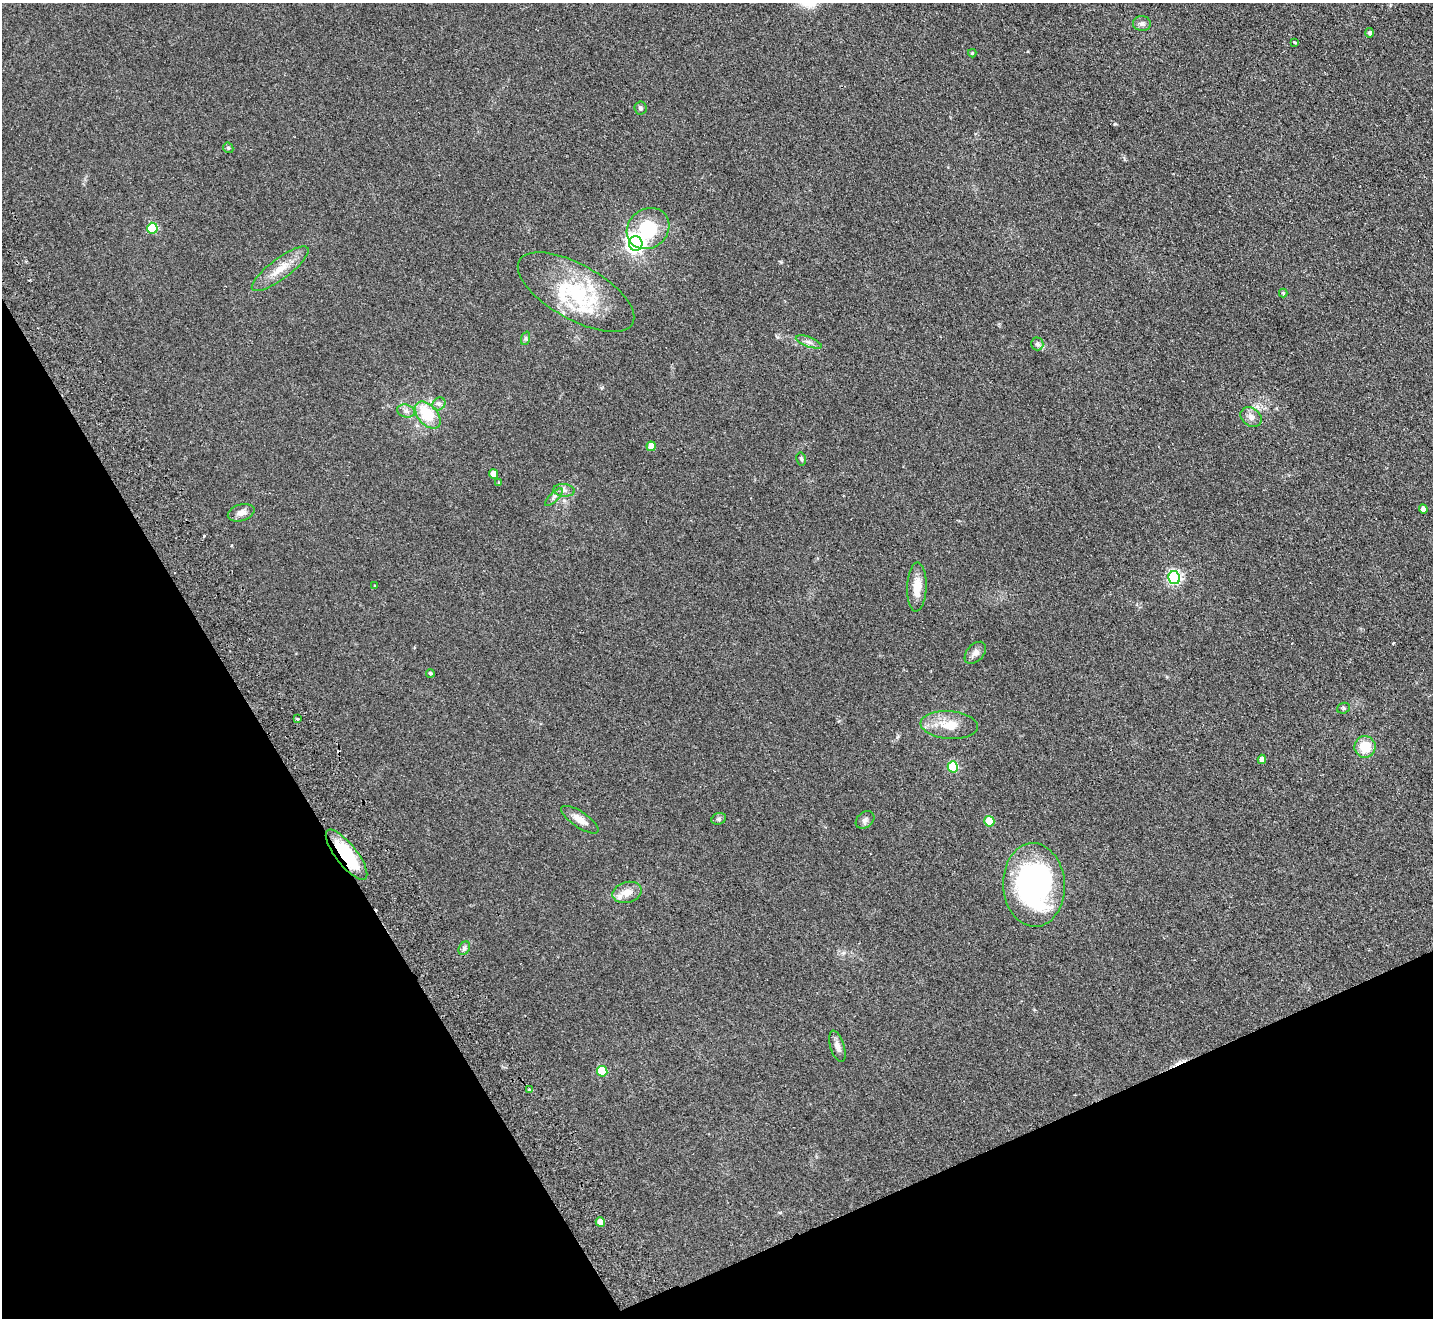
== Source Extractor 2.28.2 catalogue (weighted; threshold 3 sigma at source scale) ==
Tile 14 of 4 x 4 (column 2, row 4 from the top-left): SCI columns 1484-2914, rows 322-1637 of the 5830 x 5776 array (HDU 1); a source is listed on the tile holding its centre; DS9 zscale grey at full resolution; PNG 1435 x 1320 px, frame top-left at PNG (2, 3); each listed source drawn as its Kron ellipse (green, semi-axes under 4 px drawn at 4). Shown black and unused: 25% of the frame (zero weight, under 2 of 3 exposures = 3% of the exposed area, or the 3 px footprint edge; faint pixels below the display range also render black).
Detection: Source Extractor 2.28.2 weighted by HDU 2 'WHT'; one run over the whole footprint, this tile lists its part. Background 0.0999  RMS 0.0098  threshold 0.044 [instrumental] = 3 sigma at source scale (4.5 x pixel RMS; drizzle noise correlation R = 1.50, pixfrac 1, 0.05/0.05 arcsec/px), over >= 5 px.
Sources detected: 57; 5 cosmic-ray / hot-pixel residue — neither listed nor drawn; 2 inside a brighter listed object's ellipse — not listed separately; the other 50 listed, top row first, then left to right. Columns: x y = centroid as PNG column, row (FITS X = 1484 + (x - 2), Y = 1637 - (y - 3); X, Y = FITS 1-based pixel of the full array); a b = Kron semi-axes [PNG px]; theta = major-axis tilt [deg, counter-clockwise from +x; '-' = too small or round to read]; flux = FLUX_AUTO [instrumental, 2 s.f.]
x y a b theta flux
1142 24 9 7 2 3.1
1370 33 5 4 - 2.7
1294 42 3 3 - 1.2
972 53 4 4 - 1.1
641 108 7 6 - 2.2
228 148 5 5 - 1.4
152 228 5 5 - 52
648 229 22 19 38 44
636 244 7 7 - 470
280 269 34 10 37 16
576 292 65 27 -29 81
1283 293 4 4 - 0.8
526 338 7 4 71 1.5
809 342 14 5 -20 3.5
1037 344 6 6 - 2
439 404 7 6 - 2.7
406 411 9 6 -16 3.4
428 415 16 9 -49 33
1251 417 11 9 -38 5.7
651 446 5 4 - 9.8
801 459 7 4 -77 1.7
494 474 5 4 - 8.9
499 483 4 3 - 0.85
564 490 11 6 -5 3.5
554 497 11 4 45 2.8
1423 509 4 4 - 5
241 513 13 8 17 5.5
1174 578 6 6 - 180
374 586 3 2 - 1.3
917 587 24 9 88 15
975 653 13 8 48 4.6
430 673 4 4 - 1.4
1343 708 6 5 - 1.5
297 719 3 2 - 1.1
949 725 29 14 -5 20
1365 747 11 10 - 20
1262 759 4 4 - 5
953 767 5 5 - 53
719 819 7 5 21 1.9
580 820 22 8 -34 8.1
865 820 10 7 41 3.4
989 821 5 5 - 28
347 855 31 10 -52 56
1034 885 42 31 -87 200
627 892 15 10 14 9.5
464 948 7 5 59 2
837 1046 16 7 -72 5.1
602 1071 5 5 - 37
529 1090 3 3 - 1.4
600 1222 5 4 - 7.5
Overlapping masked pixels (flux is a lower limit): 1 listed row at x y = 347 855
Unlisted compact peaks at least as high as the median listed source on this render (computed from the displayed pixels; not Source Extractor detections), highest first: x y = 1115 124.